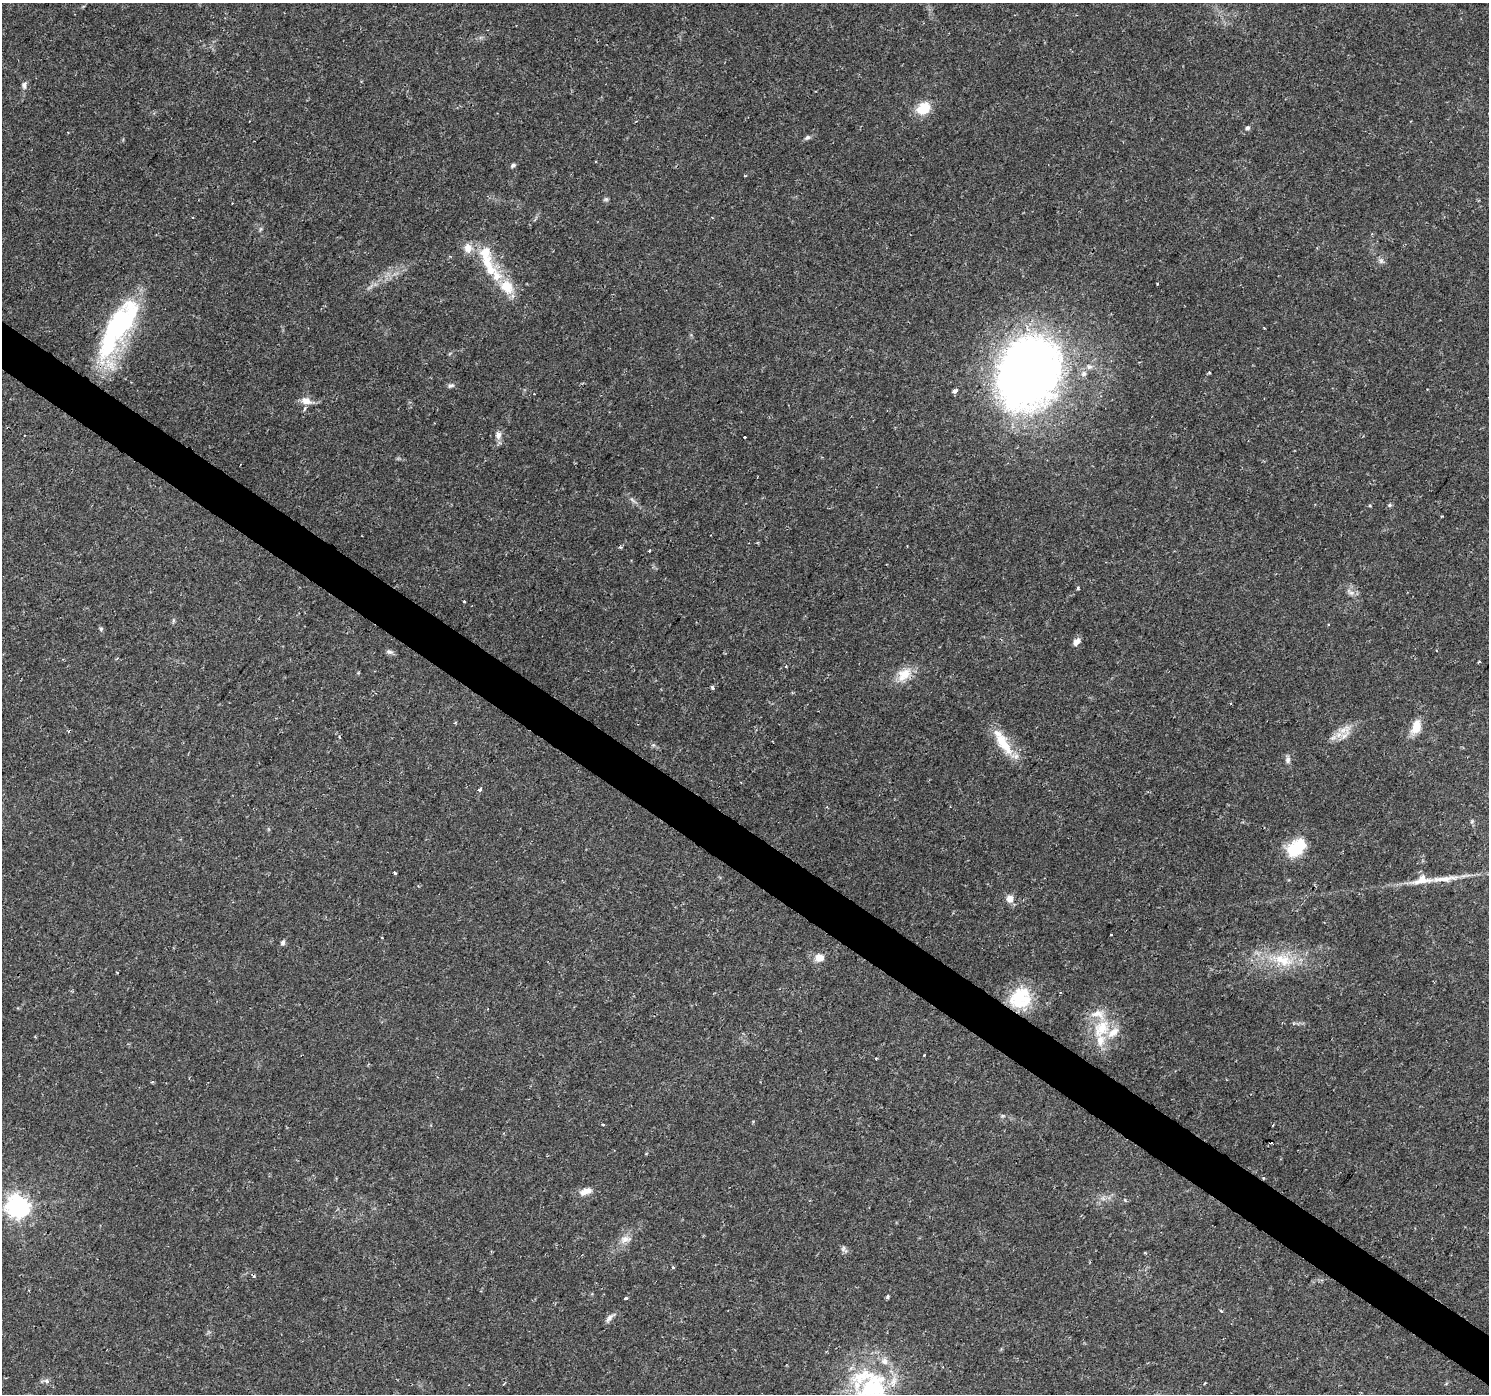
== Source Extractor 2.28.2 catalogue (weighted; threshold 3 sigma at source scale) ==
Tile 6 of 4 x 4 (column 2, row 2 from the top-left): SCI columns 1488-2974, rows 2967-4358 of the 5953 x 5998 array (HDU 1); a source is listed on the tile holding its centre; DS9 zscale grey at full resolution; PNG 1491 x 1396 px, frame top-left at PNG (2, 3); no overlay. Shown black and unused: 3% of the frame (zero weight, under 2 of 3 exposures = <1% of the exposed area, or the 3 px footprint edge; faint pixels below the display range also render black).
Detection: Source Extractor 2.28.2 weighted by HDU 2 'WHT'; one run over the whole footprint, this tile lists its part. Background 0.0415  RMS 0.0033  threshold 0.015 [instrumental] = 3 sigma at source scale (4.5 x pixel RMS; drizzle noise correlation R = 1.50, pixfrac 1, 0.0396/0.0396 arcsec/px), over >= 5 px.
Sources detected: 90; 1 inside a brighter object's white glare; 6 cosmic-ray / hot-pixel residue — not listed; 8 inside a brighter listed object's ellipse — not listed separately; the other 75 listed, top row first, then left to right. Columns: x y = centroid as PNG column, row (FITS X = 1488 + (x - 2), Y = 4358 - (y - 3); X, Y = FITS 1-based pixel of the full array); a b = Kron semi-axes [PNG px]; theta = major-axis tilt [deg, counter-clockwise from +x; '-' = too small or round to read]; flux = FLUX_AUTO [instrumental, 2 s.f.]
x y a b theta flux
24 85 10 6 -82 1.2
923 109 14 11 37 9.3
1248 128 6 5 - 0.77
807 138 9 5 29 0.84
513 165 6 5 - 0.8
606 199 7 5 24 0.58
232 203 2 2 - 0.26
712 217 4 3 - 0.28
193 218 3 2 - 0.29
260 229 7 4 71 0.49
468 248 13 11 -83 3.2
1381 261 7 6 - 0.99
490 268 34 15 -60 13
1157 284 3 2 - 0.32
120 324 61 27 55 52
1264 328 4 2 - 0.25
1089 367 9 7 0 1.4
1028 372 52 41 68 340
1209 372 4 3 - 0.39
1084 374 7 7 - 1.4
451 385 9 5 26 0.84
954 391 4 4 - 1.3
306 401 14 9 -16 2.8
498 435 11 8 81 1.9
745 437 3 3 - 1.6
632 500 11 3 -40 0.84
1389 505 6 5 - 0.52
1370 506 5 3 - 0.3
620 547 5 4 - 0.4
649 550 3 2 - 0.38
1078 588 4 3 - 0.43
1350 592 13 6 -38 1.6
173 620 7 4 90 0.52
1328 625 3 2 - 0.54
101 629 5 5 - 0.56
1076 642 10 7 45 1.8
389 652 10 6 -14 1.1
786 666 4 4 - 0.3
904 674 23 14 41 6.1
713 688 3 3 - 1.7
455 723 5 3 - 0.31
1416 727 19 11 72 5
1345 730 20 14 24 5
1004 744 37 13 -56 10
653 745 5 5 - 0.56
1288 760 10 7 -90 1.2
479 790 3 3 - 3.3
1296 848 22 14 39 14
395 873 3 3 - 1.9
1444 879 47 7 6 6.5
1010 899 9 8 - 2.5
1111 934 3 2 - 0.44
283 943 7 5 82 0.89
819 958 10 8 8 3.3
1283 960 33 18 -13 14
1020 998 28 24 39 16
1101 1028 29 20 61 13
876 1058 3 3 - 0.56
1003 1116 6 4 -18 0.48
603 1125 3 3 - 0.39
1273 1125 3 2 - 0.33
1263 1178 4 3 - 0.34
585 1191 17 7 20 2.9
18 1206 8 8 - 250
625 1239 17 9 13 2.7
844 1249 11 5 -62 0.95
673 1267 5 3 - 0.31
887 1297 4 4 - 0.62
626 1298 3 3 - 1.1
1221 1311 3 3 - 1.3
610 1318 15 5 44 1.4
46 1381 8 6 -22 0.96
504 1383 4 2 - 0.46
1205 1383 4 3 - 0.35
871 1387 56 52 32 52
Overlapping masked pixels (flux is a lower limit): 1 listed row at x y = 1263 1178
Isophote crosses this tile's border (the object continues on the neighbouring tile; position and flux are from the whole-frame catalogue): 1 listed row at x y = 871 1387
Unlisted compact peaks at least as high as the median listed source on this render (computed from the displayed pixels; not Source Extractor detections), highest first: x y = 1125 1200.